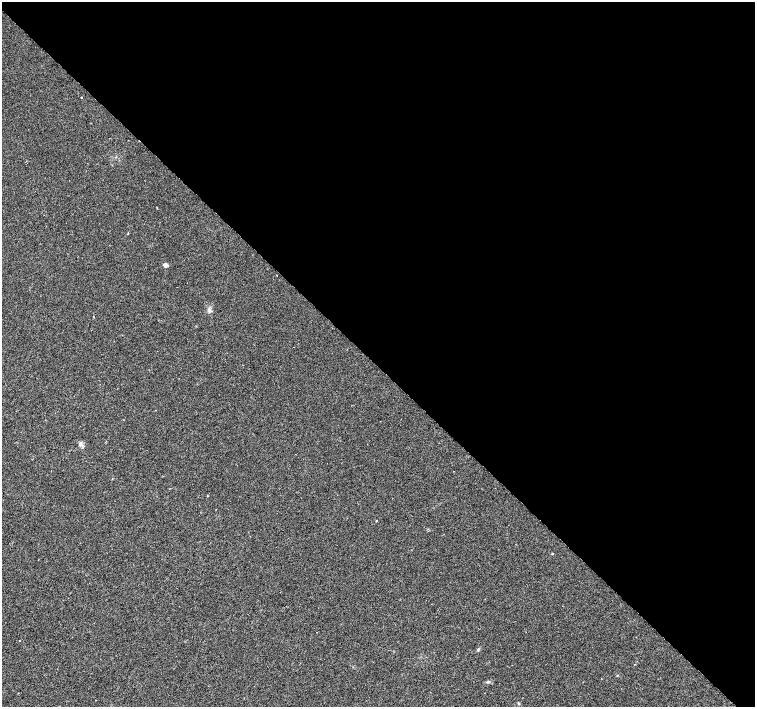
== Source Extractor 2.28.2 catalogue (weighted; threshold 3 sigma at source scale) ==
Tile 8 of 4 x 4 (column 4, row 2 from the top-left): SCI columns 4524-6029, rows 3042-4451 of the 6029 x 6018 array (HDU 1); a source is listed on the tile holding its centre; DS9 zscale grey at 2 x 2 block average (1 PNG px = mean of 2 x 2 image px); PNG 757 x 709 px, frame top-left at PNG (2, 2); no overlay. Shown black and unused: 52% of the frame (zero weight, under 2 of 3 exposures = <1% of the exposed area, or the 3 px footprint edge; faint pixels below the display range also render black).
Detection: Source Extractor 2.28.2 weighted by HDU 2 'WHT'; one run over the whole footprint, this tile lists its part. Background 0.0207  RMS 0.0052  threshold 0.0236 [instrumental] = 3 sigma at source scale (4.5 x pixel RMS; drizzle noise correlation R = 1.50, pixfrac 1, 0.0396/0.0396 arcsec/px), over >= 5 px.
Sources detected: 10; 1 cosmic-ray / hot-pixel residue — not listed; the other 9 listed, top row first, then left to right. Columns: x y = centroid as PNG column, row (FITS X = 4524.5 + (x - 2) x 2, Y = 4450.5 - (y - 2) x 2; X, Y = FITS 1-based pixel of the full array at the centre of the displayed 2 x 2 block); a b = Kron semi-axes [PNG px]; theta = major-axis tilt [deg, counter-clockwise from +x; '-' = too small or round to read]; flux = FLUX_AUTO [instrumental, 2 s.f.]
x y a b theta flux
81 98 2 2 - 0.9
165 265 5 3 - 4.5
210 311 5 2 - 1.7
81 444 6 4 60 2.7
376 521 2 2 - 0.61
552 553 3 2 - 0.79
478 650 4 2 - 1.1
617 675 3 2 - 0.63
519 703 4 3 - 1